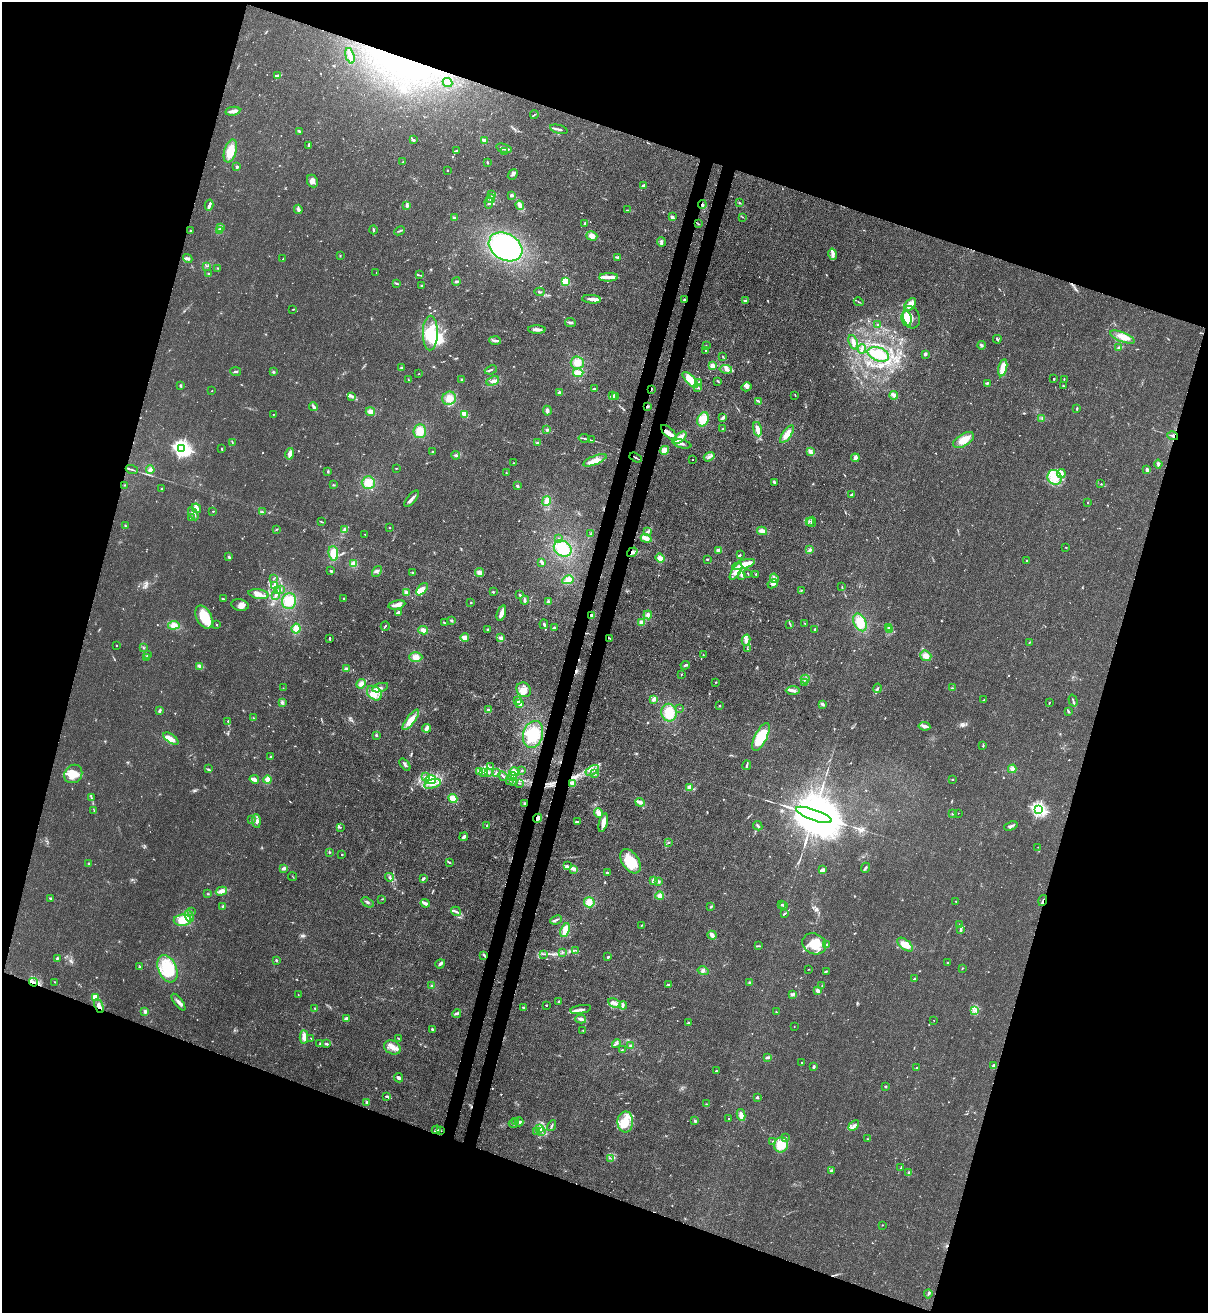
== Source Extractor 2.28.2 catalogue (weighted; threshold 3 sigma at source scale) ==
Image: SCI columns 346-5166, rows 32-5272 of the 5386 x 5315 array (HDU 1 of 3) = the unmasked area's bounding box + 8 px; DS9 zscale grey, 4 x 4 block average (1 PNG px = mean of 4 x 4 image px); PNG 1210 x 1315 px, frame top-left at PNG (2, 2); each listed source drawn as its Kron ellipse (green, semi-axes under 4 px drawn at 4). Shown black and unused: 38% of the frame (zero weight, under 3 of 4 exposures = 7% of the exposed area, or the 3 px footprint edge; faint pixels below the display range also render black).
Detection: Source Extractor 2.28.2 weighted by HDU 2 'WHT'. Background 0.0226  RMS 0.0029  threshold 0.013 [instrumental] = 3 sigma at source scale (4.5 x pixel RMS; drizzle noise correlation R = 1.50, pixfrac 1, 0.05/0.05 arcsec/px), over >= 5 px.
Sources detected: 849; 6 too faint to see at this stretch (4 x 4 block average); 3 inside a brighter object's white glare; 9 cosmic-ray / hot-pixel residue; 3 long thin detections or spike segments (spike, bleed or trail) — neither listed nor drawn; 20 coinciding with a brighter row at this scale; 94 inside a brighter listed object's ellipse — not listed separately; of the other 714, all 500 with FLUX_AUTO >= 0.831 (the completeness limit of this list) listed and drawn (214 fainter detections not listed), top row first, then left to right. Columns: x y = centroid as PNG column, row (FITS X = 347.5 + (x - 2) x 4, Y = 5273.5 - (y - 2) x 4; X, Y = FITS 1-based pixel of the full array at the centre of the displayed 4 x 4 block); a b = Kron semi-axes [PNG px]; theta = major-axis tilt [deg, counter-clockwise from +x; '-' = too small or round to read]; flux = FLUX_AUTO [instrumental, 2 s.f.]
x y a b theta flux
350 56 8 2 -74 10
278 75 4 2 - 3.9
447 83 5 3 - 5.7
233 111 7 3 9 5.7
534 115 4 2 - 1.5
559 129 9 2 -15 3.9
299 131 3 2 - 2.6
413 140 4 2 - 2.2
484 140 3 2 - 6.6
309 145 3 2 - 3.7
504 148 8 2 -16 8.7
230 151 12 6 74 32
456 151 4 2 - 2.3
504 152 2 2 - 3
402 162 2 2 - 1.1
487 162 3 2 - 1.5
237 167 3 2 - 3.2
448 170 2 2 - 4.8
513 174 6 3 50 3.9
312 181 6 5 - 8.6
643 185 3 2 - 2.8
491 194 3 2 - 1
512 195 3 2 - 4.4
491 199 4 2 - 2.4
489 203 6 3 -85 3.5
739 203 3 2 - 1.3
702 204 4 2 - 4.3
209 205 5 2 - 4.8
520 205 5 3 - 9.4
407 206 3 2 - 4.4
298 209 5 3 - 3.7
627 210 3 2 - 1.4
672 217 4 3 - 3.9
743 217 3 2 - 1
454 218 4 3 - 2.8
585 223 3 2 - 2.2
698 224 3 2 - 0.84
220 227 2 2 - 6
373 230 4 2 - 1.8
190 231 2 2 - 2.9
219 231 2 2 - 40
399 231 5 2 - 2
592 236 5 4 - 8.9
661 242 5 3 - 4
506 247 18 13 -30 230
833 254 6 4 -78 6.1
340 256 2 2 - 1
618 257 4 2 - 3.6
188 259 5 3 - 3.6
283 259 4 2 - 1.5
206 266 2 2 - 1.2
218 268 2 2 - 1.5
376 272 2 2 - 0.92
208 274 2 2 - 1.5
419 275 4 2 - 1.4
608 277 9 4 1 9.3
456 281 4 2 - 2.6
565 282 4 3 - 47
397 283 3 2 - 2
422 286 2 2 - 2
539 292 5 2 - 2.2
591 299 9 3 -5 8.9
684 300 3 2 - 1.6
745 301 2 2 - 15
859 302 5 2 - 1.8
910 305 8 4 49 15
293 309 2 2 - 1.1
911 317 11 8 -73 16
907 319 8 5 -83 21
570 322 5 2 - 4.4
877 325 2 2 - 1.1
537 329 9 2 -2 9
430 333 17 7 89 58
1122 337 13 4 -22 20
997 339 4 2 - 2.6
495 341 6 2 -4 4.3
853 342 8 3 -69 5.6
981 345 4 2 - 2.9
706 346 2 2 - 1.1
1119 348 3 2 - 2.3
862 349 5 2 - 2.4
706 350 2 2 - 1.3
878 354 11 6 -19 38
925 354 3 2 - 5.4
723 357 3 2 - 1.1
577 363 6 6 - 16
712 366 4 4 - 7.3
401 368 4 2 - 2.6
1003 368 8 4 76 27
726 369 6 4 -7 7
491 370 6 2 22 2.4
236 371 5 2 - 2.6
273 372 3 2 - 1.9
578 373 5 4 - 11
419 374 2 2 - 0.93
408 379 2 2 - 1.1
462 379 2 2 - 1
1054 379 2 2 - 1.8
1064 379 2 2 - 0.91
690 380 10 4 -46 31
493 381 6 3 24 5.7
718 381 3 2 - 2.6
699 382 3 2 - 1.2
987 383 3 2 - 2
180 386 3 2 - 2.1
1063 386 2 2 - 0.86
746 387 5 4 - 5.1
698 388 3 2 - 2.1
595 389 3 2 - 2.1
651 389 2 2 - 1.3
212 391 2 2 - 0.87
559 393 3 2 - 2.8
795 395 3 2 - 0.92
894 395 4 3 - 5.4
352 396 3 2 - 1.7
613 396 3 2 - 3
616 396 3 2 - 2.1
449 398 7 6 - 16
758 401 4 2 - 2
647 406 3 2 - 2.7
314 407 4 3 - 4.5
1077 409 3 2 - 1.7
547 411 5 3 - 5.4
370 412 5 4 - 7.7
273 414 2 2 - 1.1
464 414 4 2 - 20
723 418 4 2 - 4.1
1042 418 2 2 - 1.3
703 419 7 5 66 21
723 428 2 2 - 0.92
757 429 7 3 -79 12
547 430 3 3 - 2.5
420 431 7 6 - 21
669 433 10 4 -45 12
787 434 10 4 54 16
1173 436 5 2 - 2.8
584 438 5 2 - 2.4
680 438 8 4 40 13
592 440 3 2 - 1
964 440 12 6 31 26
232 442 2 2 - 1.1
537 443 3 3 - 3.2
682 444 9 2 -13 4.8
182 448 3 3 - 770
222 449 4 2 - 1
664 450 5 4 - 8.4
432 452 2 2 - 1.2
810 452 4 3 - 6.9
290 454 6 3 77 8.4
456 455 4 2 - 2.8
709 457 6 2 36 3.6
636 458 6 2 -30 2.5
855 458 4 3 - 6.2
595 460 12 4 22 15
693 460 2 2 - 1
513 463 2 2 - 1.1
1158 464 4 2 - 3.8
396 468 2 2 - 1
132 470 6 2 -17 2.5
150 470 4 3 - 5.6
1147 470 3 2 - 5.3
328 471 2 2 - 1.9
506 473 2 2 - 0.99
1061 474 4 2 - 3.7
1055 477 8 7 - 20
368 483 6 6 - 20
775 483 3 2 - 3.1
1101 484 2 2 - 0.87
125 485 2 2 - 1.1
333 485 2 2 - 1.4
517 486 3 2 - 2.3
161 489 2 2 - 1.7
852 494 3 2 - 3.1
412 499 10 3 50 6.8
546 501 5 4 - 8.5
1088 503 2 2 - 1.2
196 508 5 3 - 9
213 511 2 2 - 1.4
262 512 3 2 - 1.4
193 514 7 3 -60 5.2
191 517 4 3 - 1.8
809 521 2 2 - 1.4
321 522 3 2 - 1.6
811 522 5 2 - 2.1
125 526 3 2 - 1
389 527 2 2 - 1.5
276 529 3 2 - 1.5
345 530 4 4 - 5.4
762 531 5 3 - 9.1
647 532 4 3 - 3.9
365 534 2 2 - 1
591 534 2 2 - 1
646 538 5 3 - 12
558 539 3 2 - 1.7
563 548 9 7 -35 32
1066 548 2 2 - 1.3
719 550 4 3 - 5
809 550 3 2 - 2.1
632 552 6 3 34 5.1
333 553 7 5 -84 18
740 555 2 2 - 1.2
229 557 3 2 - 2.7
660 558 5 4 - 8.2
707 559 2 2 - 2.1
1027 561 2 2 - 2.1
542 562 4 2 - 5.3
353 564 4 4 - 9.6
744 564 12 4 16 20
331 571 3 3 - 2
377 571 6 3 54 3.5
736 571 9 4 58 13
413 573 2 2 - 2.2
479 573 4 3 - 6.3
748 573 3 2 - 1.3
756 574 3 2 - 1.1
742 575 3 3 - 4.5
274 578 3 2 - 1.2
774 578 5 2 - 3.2
568 580 6 4 12 9.2
773 584 5 3 - 5.7
274 586 3 3 - 4.8
842 587 3 2 - 0.92
280 589 3 2 - 2
422 589 7 4 49 9.6
801 590 2 2 - 0.91
278 591 3 2 - 1.8
493 592 2 2 - 1.8
407 593 4 3 - 4.3
259 594 10 4 -9 12
520 595 3 2 - 1.7
275 596 4 2 - 2.8
343 598 2 2 - 1.5
223 599 4 2 - 1.8
525 600 4 2 - 4
289 601 8 7 - 27
548 602 3 3 - 3.9
471 603 2 2 - 1.4
240 605 9 5 -12 9.2
397 605 8 3 12 13
398 613 3 2 - 9.5
501 613 8 3 71 12
592 615 3 3 - 4.7
648 615 4 3 - 6.1
204 617 12 7 -63 53
451 620 3 2 - 2.7
641 622 3 3 - 4.8
860 622 9 6 -64 27
444 623 3 2 - 1.7
544 624 5 2 - 2.5
790 624 2 2 - 1.1
805 624 2 2 - 1.1
174 625 6 4 6 13
216 625 2 2 - 1.1
385 626 4 2 - 2
888 627 2 2 - 1.5
296 628 5 4 - 14
554 628 3 2 - 1.4
815 629 2 2 - 2.6
423 630 5 3 - 7.2
487 630 4 2 - 1.5
890 630 2 2 - 2.1
329 638 3 2 - 1.7
465 638 4 4 - 8.8
501 638 4 3 - 3.9
610 638 4 2 - 2.6
746 640 6 3 77 5.4
1029 642 2 2 - 0.87
116 645 2 2 - 0.92
143 648 4 2 - 1.1
747 649 3 2 - 0.92
147 655 3 2 - 1.3
703 655 4 2 - 1.6
926 656 6 5 - 11
416 657 6 5 - 12
147 658 3 2 - 1
685 665 4 2 - 2.8
200 666 4 3 - 5.1
346 669 3 3 - 4.7
681 674 2 2 - 1.1
805 679 4 3 - 3.4
716 682 2 2 - 1.1
805 682 2 2 - 0.99
361 684 5 4 - 7.6
283 688 2 2 - 0.98
380 688 8 2 18 4.2
877 688 5 2 - 2.3
952 688 3 2 - 1.2
524 690 8 7 - 13
793 691 7 3 -1 6
374 693 8 6 -43 17
654 699 4 3 - 5.6
984 700 3 2 - 1.7
518 701 3 3 - 2.4
1073 701 6 2 -74 2.3
282 703 3 2 - 1.2
1049 703 2 2 - 1.4
520 704 2 2 - 29
822 704 4 3 - 3.3
720 706 2 2 - 1.3
679 708 2 2 - 1.8
488 710 3 2 - 2.5
159 711 3 2 - 3.7
1069 712 2 2 - 3.4
669 713 9 7 -79 33
253 718 3 2 - 1.2
411 720 12 4 53 23
228 721 2 2 - 1.3
924 726 6 3 -9 5.8
426 728 4 3 - 7.1
533 734 14 9 74 39
376 735 3 2 - 1.9
761 737 15 6 64 54
171 739 9 4 -36 13
983 746 2 2 - 1.5
270 757 2 2 - 1.9
405 765 7 2 -53 4
747 765 5 2 - 3.2
491 767 2 2 - 0.83
208 769 3 2 - 1.9
1012 769 4 3 - 4.1
592 770 7 2 33 3.9
479 771 3 3 - 4
522 771 2 2 - 1
483 772 3 2 - 3
488 772 3 2 - 1.7
497 772 3 2 - 1.7
515 772 5 4 - 6.6
73 774 10 8 49 29
594 774 3 3 - 2.7
425 776 3 2 - 1.5
503 776 5 2 - 2.6
513 776 4 3 - 6.5
254 779 5 2 - 12
953 779 3 2 - 1.4
268 780 4 4 - 9.6
430 780 6 3 12 9
510 780 2 2 - 0.9
514 781 2 2 - 0.9
519 783 3 2 - 1.3
573 783 4 3 - 6.2
432 784 8 3 17 9.6
689 787 3 3 - 5.9
92 798 3 2 - 1.2
453 799 5 4 - 14
640 802 5 3 - 7.8
524 803 3 2 - 1.9
1039 809 2 2 - 440
94 810 3 2 - 1.1
598 813 5 4 - 8.8
958 813 2 2 - 0.92
952 814 2 2 - 4.3
814 815 19 5 -20 25000
538 818 5 3 - 8
251 820 3 2 - 1.5
256 821 6 4 -86 6.9
577 821 4 2 - 2.1
603 823 9 4 75 13
486 826 2 2 - 1
758 826 5 2 - 2.6
1011 826 7 2 21 4.6
340 827 2 2 - 0.87
464 837 4 2 - 4.7
669 842 3 2 - 1.3
1038 847 2 2 - 1
329 852 2 2 - 1.3
342 854 2 2 - 3.1
630 861 13 8 -55 43
449 862 3 2 - 1.7
89 864 3 2 - 1.8
567 866 4 3 - 3.2
284 868 4 3 - 4.2
865 868 5 2 - 2.6
573 869 2 2 - 0.99
822 870 4 2 - 7.7
607 873 2 2 - 2.6
293 877 4 2 - 1.1
389 877 4 2 - 3.2
423 879 3 2 - 3.4
653 880 4 2 - 4.4
658 881 3 2 - 4.9
221 891 6 4 16 11
207 894 2 2 - 1.1
660 896 4 3 - 7.2
50 898 2 2 - 1.9
382 899 2 2 - 0.94
956 901 2 2 - 0.92
1043 901 6 2 72 2.1
367 902 6 2 -36 2.6
589 902 5 5 - 13
425 903 4 2 - 13
781 905 2 2 - 4.2
223 906 3 2 - 1.8
783 906 3 2 - 1.8
711 907 3 2 - 2.3
456 911 5 2 - 3.3
192 912 3 2 - 1.3
784 914 4 2 - 2
189 916 6 3 -66 6.5
183 920 9 5 1 33
556 920 6 2 24 3.2
960 924 3 2 - 1.3
641 925 3 2 - 1.3
565 930 7 3 68 19
961 930 4 2 - 2.4
712 935 4 3 - 6.7
814 944 12 10 -27 37
827 944 3 2 - 2
905 945 9 5 -38 19
758 946 4 2 - 1.5
575 950 2 2 - 0.95
562 953 4 2 - 0.89
543 954 3 2 - 1.7
484 955 3 2 - 2.8
608 957 3 2 - 2.9
57 958 3 2 - 2.9
276 960 2 2 - 2.6
948 963 2 2 - 3.2
440 964 5 3 - 4
140 967 2 2 - 1.3
962 968 3 2 - 0.97
167 969 14 9 -67 46
809 969 2 2 - 0.91
703 971 5 3 - 4.1
826 971 3 2 - 1.1
914 979 3 2 - 4.9
33 982 4 2 - 3.6
55 982 2 2 - 1.1
750 983 3 2 - 2.2
669 984 3 2 - 3.1
432 986 3 2 - 2.2
822 986 2 2 - 1.3
818 991 4 3 - 3.6
792 994 4 3 - 3.4
298 995 2 2 - 0.89
95 997 2 2 - 42
179 1002 10 3 -53 5.9
559 1002 2 2 - 12
614 1003 6 3 -26 8.6
546 1005 2 2 - 5.1
623 1005 4 3 - 3.4
99 1006 7 3 -67 9.3
523 1007 2 2 - 2
315 1008 3 2 - 1.1
581 1009 10 3 10 7.1
975 1010 3 2 - 2.5
145 1011 3 2 - 4.7
776 1012 2 2 - 1.4
457 1013 4 2 - 3.8
346 1019 3 2 - 7.7
581 1019 5 3 - 6.2
934 1020 2 2 - 0.9
689 1023 2 2 - 3.2
794 1027 2 2 - 1.5
432 1029 3 2 - 2.4
583 1030 2 2 - 1.2
304 1037 6 3 -89 9.7
311 1038 2 2 - 0.84
399 1039 4 2 - 1.4
616 1043 4 2 - 2
320 1044 3 2 - 1
327 1044 4 2 - 2.4
630 1046 2 2 - 5.9
392 1047 9 6 -29 13
622 1050 3 2 - 1
768 1057 4 3 - 2.9
802 1063 2 2 - 2
994 1066 3 3 - 3.8
813 1067 4 2 - 2.3
916 1068 2 2 - 0.97
716 1071 3 2 - 1.6
398 1078 5 3 - 4.2
886 1086 2 2 - 2.3
387 1096 3 2 - 2.8
757 1097 2 2 - 12
367 1103 4 3 - 3
707 1104 2 2 - 0.89
741 1115 6 3 -78 14
729 1119 2 2 - 0.9
695 1121 3 3 - 2.1
515 1122 2 2 - 1.1
519 1122 4 2 - 2.5
625 1122 10 8 88 45
513 1124 4 2 - 2.2
854 1125 6 2 42 3.5
552 1126 6 2 60 2.2
540 1129 3 2 - 2.8
436 1130 4 2 - 2.7
440 1131 3 2 - 1.6
537 1131 2 2 - 1.1
541 1132 2 2 - 1.1
786 1137 2 2 - 1.4
868 1139 2 2 - 0.94
773 1141 2 2 - 1
781 1145 8 7 - 35
610 1158 2 2 - 0.84
901 1167 3 2 - 1.2
831 1171 2 2 - 2.4
909 1172 2 2 - 1.3
882 1225 2 2 - 1.2
928 1294 4 2 - 1.9
Overlapping masked pixels (flux is a lower limit): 12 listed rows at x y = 702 204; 684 300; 651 389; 647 406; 1173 436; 632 552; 610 638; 524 803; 538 818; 1043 901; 33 982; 99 1006
Diffuse or blended objects may show on this block-average render without a row.